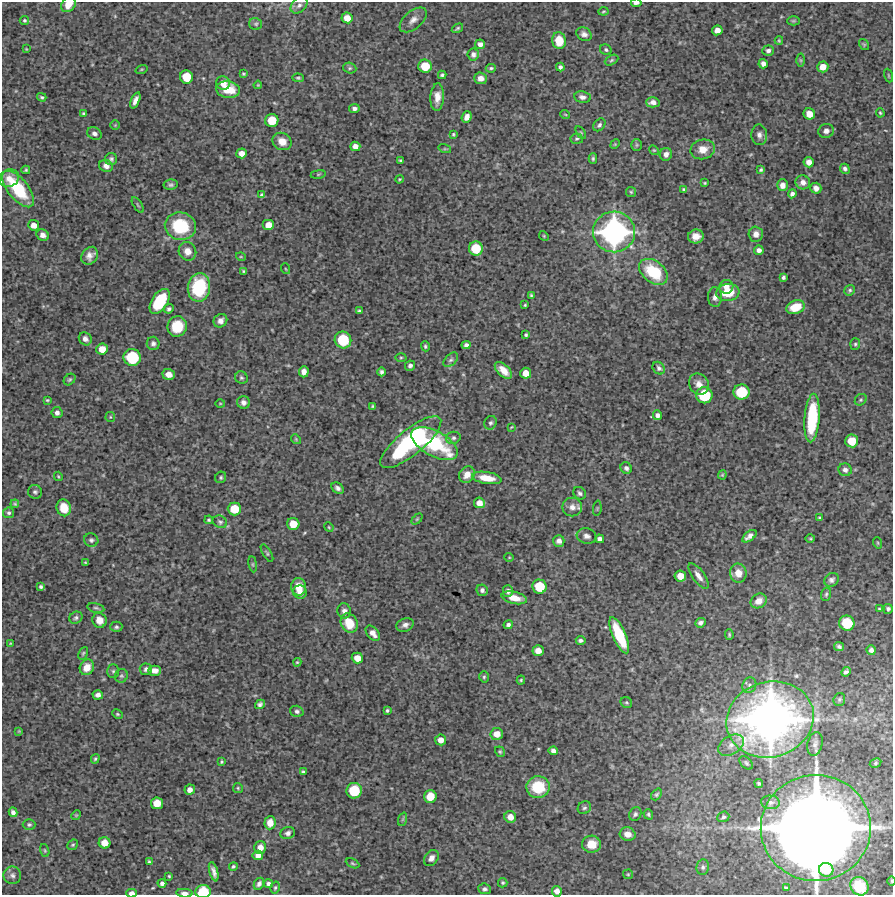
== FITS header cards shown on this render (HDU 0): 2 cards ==
NAXIS1  =                  891 /Length X axis
NAXIS2  =                  893 /Length Y axis

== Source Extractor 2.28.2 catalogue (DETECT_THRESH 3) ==
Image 891 x 893 px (HDU 0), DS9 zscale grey, 1 PNG px = 1 image px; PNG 895 x 897 px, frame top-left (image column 1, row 893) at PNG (2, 2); each listed source drawn as its Kron ellipse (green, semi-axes under 4 px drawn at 4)
Background 3690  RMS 220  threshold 646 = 3 sigma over >= 5 px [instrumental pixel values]
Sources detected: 308; all 308 listed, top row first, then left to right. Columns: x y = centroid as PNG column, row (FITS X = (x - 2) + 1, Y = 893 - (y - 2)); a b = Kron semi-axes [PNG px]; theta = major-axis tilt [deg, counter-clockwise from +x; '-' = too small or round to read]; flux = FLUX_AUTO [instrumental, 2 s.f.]
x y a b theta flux
636 3 5 3 - 4.7e+04
68 4 8 6 47 1.4e+05
299 5 10 7 45 6.0e+04
604 11 5 3 - 1.7e+04
347 18 6 5 - 1.4e+05
24 20 4 4 - 2.2e+04
413 20 16 9 40 1.0e+05
793 21 6 4 0 2.0e+04
256 24 6 6 - 2.6e+04
457 28 6 3 34 2.2e+04
717 30 5 5 - 1.0e+05
584 34 8 6 -31 5.7e+04
559 41 8 7 - 2.8e+05
779 41 4 4 - 1.5e+04
480 44 5 5 - 6.1e+04
864 45 6 4 -54 1.8e+04
26 49 3 3 - 1.1e+04
606 50 6 5 - 2.8e+04
768 51 6 5 - 4.0e+04
473 54 6 5 - 5.5e+04
611 60 7 4 28 2.5e+04
801 60 6 4 -89 2.2e+04
763 64 5 4 - 6.1e+04
425 66 7 6 - 3.3e+05
560 67 4 4 - 3.8e+04
823 67 6 5 - 1.3e+05
350 68 7 5 -19 2.3e+04
491 68 5 3 - 2.3e+04
141 69 6 3 19 1.3e+04
243 74 4 3 - 1.8e+04
442 75 4 3 - 2.6e+04
888 75 7 3 -71 1.3e+04
186 77 7 6 - 3.2e+05
298 78 5 3 - 2.2e+04
481 78 6 6 - 9.0e+04
223 83 7 6 - 1.2e+05
258 85 4 3 - 1.5e+04
228 90 12 8 -8 2.9e+05
42 97 4 4 - 2.2e+04
437 97 14 7 86 1.4e+05
582 97 8 6 -9 6.2e+04
135 100 8 4 67 7.2e+04
653 102 7 5 1 7.4e+04
354 108 5 4 - 4.2e+04
880 113 5 3 - 1.7e+04
84 114 4 3 - 2.4e+04
565 114 5 3 - 1.2e+04
809 114 6 5 - 1.5e+05
467 117 6 5 - 8.3e+04
272 120 6 6 - 3.0e+05
115 125 5 5 - 1.6e+04
599 125 7 5 50 3.4e+04
826 131 8 7 - 6.9e+04
94 133 7 6 - 5.9e+04
581 133 7 3 -59 1.7e+04
453 134 3 3 - 1.7e+04
759 135 10 8 -85 6.9e+04
577 139 6 5 - 2.4e+04
282 141 10 8 -31 1.7e+05
615 144 5 4 - 1.5e+04
637 145 6 5 - 2.2e+04
355 146 5 5 - 8.6e+04
445 149 6 4 -18 1.8e+04
703 149 12 10 15 1.7e+05
654 150 5 4 - 1.7e+04
242 153 5 5 - 9.8e+04
666 154 6 6 - 6.6e+04
111 159 6 6 - 3.4e+04
593 159 5 4 - 2.3e+04
401 161 3 3 - 2.0e+04
809 162 5 5 - 9.6e+04
106 166 7 6 - 6.5e+04
845 169 5 4 - 3.7e+04
26 170 4 3 - 2.1e+04
761 170 3 3 - 2.3e+04
318 174 7 4 8 1.8e+04
9 178 10 8 24 1.2e+05
399 179 4 3 - 1.6e+04
803 182 7 7 - 7.5e+04
705 183 3 3 - 1.6e+04
171 185 7 5 11 3.2e+04
782 185 6 5 - 8.6e+04
816 188 5 5 - 7.0e+04
18 189 22 10 -51 7.9e+05
684 190 4 3 - 2.5e+04
631 192 5 5 - 1.9e+04
792 194 4 4 - 4.5e+04
262 195 4 4 - 3.0e+04
138 205 9 3 -58 2.0e+04
34 225 5 5 - 9.9e+04
269 225 6 5 - 1.7e+05
180 226 15 13 -14 7.5e+05
614 232 21 20 - 3.5e+06
756 234 7 7 - 8.1e+04
43 235 6 5 - 8.7e+04
544 236 5 4 - 1.5e+04
696 236 8 7 - 1.2e+05
476 248 7 7 - 3.7e+05
759 250 5 4 - 6.0e+04
187 251 9 8 - 1.3e+05
90 256 9 7 53 8.9e+04
241 257 5 3 - 1.3e+04
286 269 5 3 - 1.4e+04
244 271 4 3 - 1.9e+04
653 272 16 10 -37 6.6e+05
783 277 4 3 - 2.9e+04
199 287 14 11 82 9.1e+05
726 287 7 6 - 1.1e+05
850 290 5 5 - 2.6e+04
728 293 12 8 7 3.5e+05
531 295 3 3 - 1.6e+04
715 297 10 7 -88 6.9e+04
160 301 14 8 57 6.7e+05
525 305 3 2 - 1.3e+04
795 307 9 6 19 2.6e+05
169 309 5 4 - 3.3e+04
359 311 3 3 - 2.3e+04
220 321 7 6 - 6.9e+04
177 326 10 9 - 4.0e+05
526 335 3 3 - 2.2e+04
85 339 7 6 - 6.6e+04
343 340 8 8 - 5.9e+05
153 343 7 6 - 4.5e+04
855 344 6 5 - 2.3e+04
466 345 4 4 - 4.0e+04
425 346 5 4 - 2.4e+04
102 349 6 5 - 1.7e+05
132 357 8 8 - 7.4e+05
401 357 5 3 - 1.8e+04
451 360 9 5 43 3.6e+04
410 366 5 4 - 4.3e+04
659 368 7 5 -46 3.5e+04
503 370 10 6 -43 1.5e+05
304 372 6 5 - 7.9e+04
382 372 4 4 - 3.6e+04
526 373 5 5 - 1.5e+05
169 374 6 5 - 1.2e+05
241 378 6 6 - 2.8e+04
70 379 6 5 - 2.3e+04
699 384 11 9 -59 1.0e+05
741 392 8 7 - 5.6e+05
704 395 8 8 - 6.3e+05
47 400 4 3 - 1.6e+04
861 400 6 5 - 2.6e+04
243 402 6 6 - 6.3e+04
220 403 5 3 - 1.4e+04
373 406 4 3 - 2.0e+04
57 413 5 5 - 5.3e+04
657 415 5 4 - 4.7e+04
110 417 5 4 - 1.7e+04
812 418 24 7 86 9.6e+05
491 423 7 6 - 3.6e+04
511 427 4 2 - 1.2e+04
453 438 7 6 - 3.5e+04
296 439 5 4 - 1.7e+04
852 441 6 6 - 2.8e+05
411 442 38 13 39 2.2e+06
435 444 25 12 -28 1.1e+06
626 468 6 5 - 4.4e+04
845 470 7 6 - 5.2e+04
467 475 9 7 53 1.3e+05
722 475 4 4 - 1.5e+04
58 476 5 3 - 1.5e+04
221 477 6 5 - 2.5e+04
487 478 15 6 -9 2.4e+05
338 488 7 5 -37 4.5e+04
35 492 7 6 - 3.7e+04
580 493 7 5 -41 3.4e+04
479 503 5 5 - 1.1e+05
15 504 4 4 - 2.1e+04
572 507 9 9 - 1.0e+05
64 508 8 7 - 2.4e+05
597 508 8 3 85 1.7e+04
234 509 7 6 - 3.1e+05
9 513 5 5 - 3.1e+04
820 518 4 3 - 1.7e+04
417 519 6 4 45 1.8e+04
209 520 4 4 - 2.2e+04
220 522 7 6 - 3.2e+04
293 524 6 6 - 2.3e+05
329 527 5 4 - 1.3e+04
587 536 10 7 -16 6.5e+04
749 536 8 4 37 7.2e+04
600 539 4 4 - 5.5e+04
810 539 5 3 - 1.4e+04
91 540 7 6 - 3.7e+04
559 541 6 5 - 7.3e+04
878 543 6 3 -71 1.5e+04
267 553 10 3 -60 2.3e+04
509 557 5 3 - 1.2e+04
85 562 3 2 - 1.4e+04
253 564 8 4 -82 2.2e+04
738 573 9 8 - 1.5e+05
680 576 6 5 - 1.4e+05
698 576 15 6 -54 9.4e+04
831 580 7 6 - 4.8e+04
41 587 4 3 - 2.8e+04
298 587 8 7 - 1.8e+05
539 587 7 7 - 4.2e+05
482 590 6 5 - 4.8e+04
508 591 6 5 - 5.0e+04
300 592 7 6 - 9.7e+04
826 594 7 5 72 2.6e+04
514 598 13 6 -13 1.7e+05
759 601 8 7 - 1.1e+05
96 608 8 4 -12 3.0e+04
879 609 4 3 - 1.8e+04
888 609 5 4 - 3.4e+04
344 611 7 6 - 5.7e+04
76 618 7 5 31 3.3e+04
99 620 7 7 - 1.4e+05
349 623 10 8 -62 3.1e+05
700 623 6 4 24 4.7e+04
847 623 7 7 - 4.9e+05
405 625 9 6 20 5.9e+04
508 625 4 4 - 3.9e+04
116 627 6 5 - 2.8e+04
373 633 9 5 -50 9.3e+04
619 635 19 6 -66 7.1e+05
729 635 5 3 - 1.9e+04
581 640 5 3 - 3.7e+04
10 643 4 3 - 1.4e+04
839 647 5 4 - 3.3e+04
871 650 5 4 - 4.9e+04
538 651 5 5 - 1.2e+05
83 653 7 4 63 2.1e+04
357 658 6 5 - 1.4e+05
297 662 4 3 - 1.6e+04
87 667 8 7 - 1.4e+05
146 669 6 6 - 4.3e+04
113 671 7 5 90 2.7e+04
154 671 6 5 - 8.8e+04
846 672 5 4 - 3.9e+04
121 676 7 6 - 2.9e+04
484 677 5 4 - 2.3e+04
521 680 4 4 - 1.8e+04
749 685 8 6 64 4.7e+04
98 695 5 4 - 6.0e+04
839 699 6 6 - 2.6e+04
626 702 6 5 - 2.2e+04
260 704 5 4 - 3.9e+04
387 710 4 3 - 2.3e+04
297 711 7 5 -17 4.3e+04
117 714 5 3 - 1.7e+04
770 719 44 37 16 9.7e+06
19 731 4 3 - 1.2e+04
497 734 6 6 - 1.3e+05
441 740 5 5 - 1.0e+05
815 744 12 7 77 6.0e+04
731 745 14 9 33 1.2e+05
553 751 5 4 - 5.7e+04
500 752 5 4 - 2.1e+04
95 759 5 3 - 2.0e+04
222 762 3 3 - 1.8e+04
746 763 8 5 -45 2.9e+04
875 763 6 4 29 2.3e+04
303 772 4 3 - 2.7e+04
759 783 4 4 - 2.4e+04
538 787 11 11 - 5.5e+05
238 788 5 5 - 1.9e+04
190 790 5 5 - 8.3e+04
354 791 8 7 - 5.2e+05
656 794 6 4 50 2.4e+04
430 796 6 6 - 2.5e+05
770 802 9 7 -5 5.7e+04
157 803 6 6 - 2.1e+05
584 808 7 6 - 3.4e+04
13 812 5 4 - 5.5e+04
635 814 7 5 62 3.4e+04
648 814 5 4 - 2.5e+04
76 815 5 4 - 1.4e+04
510 817 6 5 - 1.1e+05
723 817 6 5 - 2.9e+04
403 819 7 4 71 2.2e+04
270 823 6 5 - 1.2e+05
29 825 6 5 - 2.5e+04
816 828 55 53 2 2.2e+07
288 833 7 6 - 4.6e+04
628 834 8 6 -15 1.1e+05
105 843 6 5 - 1.7e+05
592 844 9 8 - 2.3e+05
73 845 6 4 42 2.2e+04
260 848 6 6 - 8.6e+04
45 850 6 4 -70 1.8e+04
258 855 5 4 - 8.7e+04
431 858 9 6 52 6.7e+04
149 862 4 3 - 2.3e+04
353 863 7 3 -27 1.8e+04
233 866 4 3 - 2.1e+04
703 867 8 6 80 3.8e+04
826 870 7 7 - 2.6e+05
214 872 10 4 -75 6.1e+04
628 874 5 5 - 1.7e+04
12 875 9 8 - 5.8e+04
169 876 3 3 - 1.5e+04
892 881 5 3 - 1.4e+04
162 883 4 4 - 4.3e+04
268 883 4 4 - 3.9e+04
503 883 5 4 - 2.4e+04
259 884 6 5 - 4.6e+04
859 886 9 8 - 3.4e+05
275 888 6 4 73 2.3e+04
786 888 4 3 - 2.1e+04
485 889 6 5 - 3.6e+04
557 891 5 5 - 8.9e+04
203 892 8 6 4 4.7e+05
131 893 5 3 - 7.5e+04
184 893 8 4 -4 6.1e+04
At the frame edge (FLAGS 8, measured only in part): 7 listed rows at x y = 636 3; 68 4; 892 881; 557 891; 203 892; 131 893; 184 893

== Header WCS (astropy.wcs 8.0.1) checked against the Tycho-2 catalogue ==
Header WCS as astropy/WCSLIB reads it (CRVAL/CRPIX/CD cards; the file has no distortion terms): RA---TAN/DEC--TAN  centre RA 12:39:35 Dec +16:35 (189.90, +16.59 deg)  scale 1.01 arcsec/px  FOV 15.0' x 15.0'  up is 0 deg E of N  parity normal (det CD < 0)
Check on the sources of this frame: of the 60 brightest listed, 3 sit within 2.0 arcsec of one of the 3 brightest Tycho-2 stars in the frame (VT <= 10.83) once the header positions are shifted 1.34 arcsec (1.32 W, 0.22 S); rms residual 1.09 arcsec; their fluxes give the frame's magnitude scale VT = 26.72 - 2.5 log10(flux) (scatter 0.46 mag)
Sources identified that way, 3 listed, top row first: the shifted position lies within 2.0 arcsec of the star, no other Tycho-2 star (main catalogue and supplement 1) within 4.0 arcsec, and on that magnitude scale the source's flux lands within +1.5 / -3 mag of the star's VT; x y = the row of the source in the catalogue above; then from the Tycho-2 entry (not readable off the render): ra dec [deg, ICRS J2000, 3 dp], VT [Tycho-2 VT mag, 2 dp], TYC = Tycho-2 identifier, HIP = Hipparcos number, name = IAU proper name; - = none
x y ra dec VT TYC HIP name
614 232 189.847 +16.647 10.83 1446-210-1 - -
770 719 189.802 +16.510 9.26 1446-1258-1 61732 -
816 828 189.788 +16.480 7.63 1446-922-1 61727 -